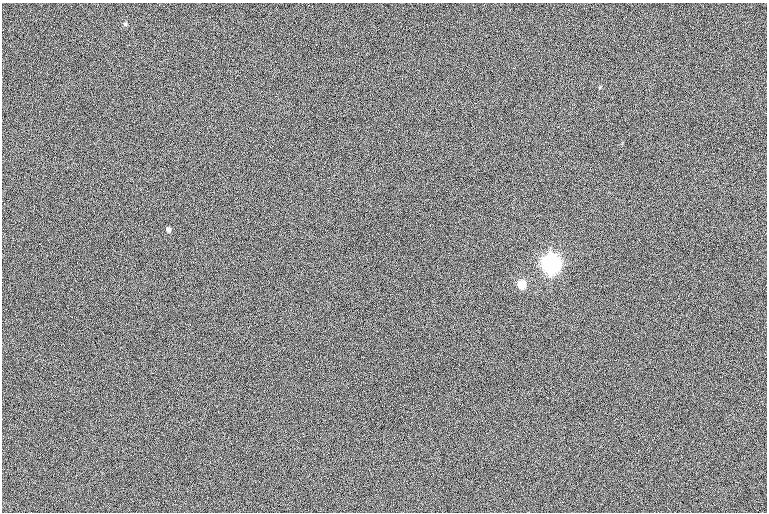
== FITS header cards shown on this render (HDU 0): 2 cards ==
NAXIS1  =                  765
NAXIS2  =                  510

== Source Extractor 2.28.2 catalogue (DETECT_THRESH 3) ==
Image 765 x 510 px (HDU 0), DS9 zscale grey, 1 PNG px = 1 image px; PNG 769 x 514 px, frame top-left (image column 1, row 510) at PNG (2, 3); no overlay
Background 3.23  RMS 12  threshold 35.2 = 3 sigma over >= 5 px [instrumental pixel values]
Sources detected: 4; all 4 listed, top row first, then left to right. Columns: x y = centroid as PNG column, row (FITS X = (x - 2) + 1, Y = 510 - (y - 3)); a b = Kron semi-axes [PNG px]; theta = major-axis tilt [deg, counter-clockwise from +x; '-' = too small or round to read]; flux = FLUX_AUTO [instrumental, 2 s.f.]
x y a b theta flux
125 24 6 5 - 1200
169 230 5 4 - 2500
550 264 8 7 - 570000
522 285 6 5 - 25000